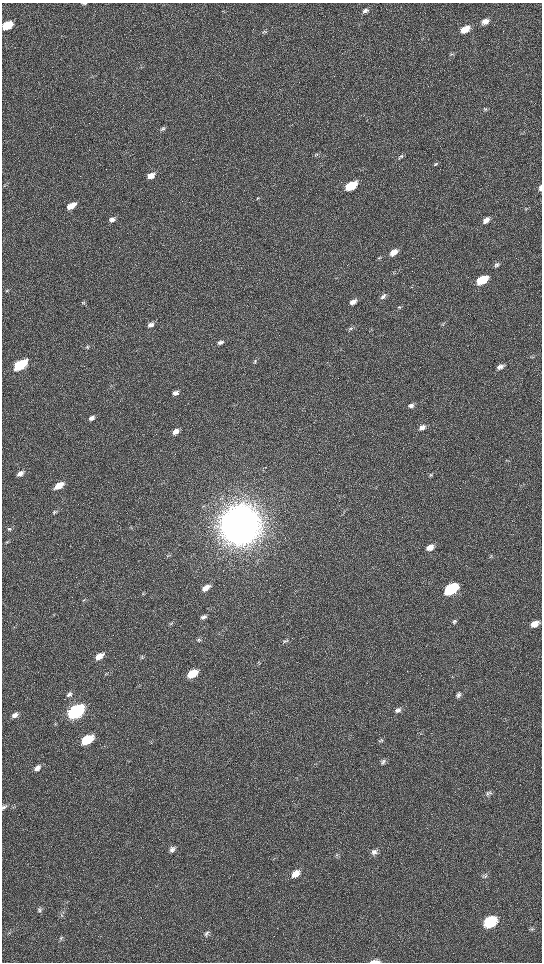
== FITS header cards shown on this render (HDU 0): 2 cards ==
NAXIS1  =                 1080 / length of data axis 1
NAXIS2  =                 1920 / length of data axis 2

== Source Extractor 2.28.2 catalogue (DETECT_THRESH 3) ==
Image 1080 x 1920 px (HDU 0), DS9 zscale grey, zoomed out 1/2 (1 PNG px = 2 x 2 image px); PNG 544 x 964 px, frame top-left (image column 1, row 1919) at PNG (2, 3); no overlay
Background 517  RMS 35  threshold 104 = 3 sigma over >= 5 px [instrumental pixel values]
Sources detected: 100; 5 cannot appear on this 1/2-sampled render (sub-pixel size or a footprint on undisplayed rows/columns) and are not listed; the other 95 listed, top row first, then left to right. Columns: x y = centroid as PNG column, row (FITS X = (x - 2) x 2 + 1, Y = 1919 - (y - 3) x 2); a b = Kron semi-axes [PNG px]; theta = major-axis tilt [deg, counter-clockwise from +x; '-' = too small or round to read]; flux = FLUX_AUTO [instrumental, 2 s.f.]
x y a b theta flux
84 3 7 3 1 9.7e+03
365 11 7 6 - 2.5e+04
485 21 8 6 25 5.3e+04
7 25 8 5 30 2.0e+05
465 29 9 5 30 1.1e+05
264 32 7 5 21 1.3e+04
451 54 5 3 - 9.9e+03
485 109 5 5 - 1.1e+04
163 129 7 4 46 1.3e+04
315 155 6 4 82 1.1e+04
401 156 5 4 - 1.2e+04
435 164 7 4 39 1.1e+04
151 176 8 5 32 6.3e+04
350 186 8 5 32 3.8e+05
541 188 6 3 85 3.1e+04
258 198 4 3 - 7.0e+03
71 206 8 5 30 1.0e+05
112 220 8 5 29 3.4e+04
486 220 8 5 35 4.3e+04
393 252 9 5 35 7.0e+04
378 258 5 3 - 7.6e+03
497 265 7 6 - 1.9e+04
394 273 5 2 - 6.2e+03
482 280 8 5 32 2.9e+05
7 290 6 3 13 8.5e+03
383 296 9 5 34 2.6e+04
353 302 9 5 32 4.3e+04
83 303 5 5 - 1.1e+04
399 307 7 4 18 1.2e+04
443 324 7 4 53 1.1e+04
151 325 8 6 33 3.2e+04
351 328 7 4 20 1.3e+04
371 330 7 2 49 7.1e+03
220 342 7 5 15 2.4e+04
87 347 7 4 13 1.2e+04
532 356 6 2 24 7.6e+03
255 361 7 5 45 1.4e+04
20 365 8 5 31 9.4e+05
500 367 7 5 29 3.1e+04
175 393 7 5 26 3.2e+04
411 406 7 5 27 2.7e+04
92 418 8 5 34 3.4e+04
422 428 8 6 27 3.4e+04
175 432 8 5 37 5.1e+04
507 461 4 3 - 5.9e+03
20 474 8 5 36 3.7e+04
430 475 7 4 9 1.2e+04
59 485 9 5 31 1.2e+05
55 512 7 5 13 1.4e+04
240 524 17 12 33 3.4e+07
131 528 5 2 - 6.7e+03
9 529 6 4 8 1.2e+04
7 542 6 4 31 1.1e+04
430 547 8 5 31 7.3e+04
168 555 6 3 24 8.7e+03
491 556 6 5 - 1.0e+04
206 588 8 5 37 6.6e+04
451 589 9 6 34 9.6e+05
203 617 7 5 19 2.2e+04
454 621 7 5 26 1.7e+04
171 624 5 4 - 1.1e+04
535 624 8 5 27 6.8e+04
199 640 6 4 30 1.2e+04
285 641 8 5 23 1.7e+04
99 656 8 5 32 8.3e+04
142 657 6 5 - 1.4e+04
259 662 6 2 -30 5.4e+03
106 674 5 4 - 9.1e+03
192 674 8 5 33 2.1e+05
453 676 4 2 - 3.6e+03
69 694 8 6 38 2.3e+04
458 695 7 5 47 2.1e+04
398 710 7 6 - 2.6e+04
75 712 9 5 34 4.3e+06
15 715 9 5 34 3.8e+04
420 734 4 2 - 4.8e+03
87 740 8 5 32 4.3e+05
151 741 3 2 - 5.4e+03
381 741 7 5 9 1.4e+04
383 762 8 5 34 2.0e+04
37 768 9 6 36 4.0e+04
488 793 8 6 0 2.2e+04
4 807 7 4 39 1.5e+04
172 849 8 6 44 2.9e+04
374 852 8 6 32 3.3e+04
336 855 4 2 - 7.4e+03
295 874 11 7 36 6.8e+04
485 875 7 6 - 1.8e+04
39 910 7 6 - 1.8e+04
62 915 6 2 -41 5.7e+03
490 922 9 7 34 6.2e+05
531 929 6 4 -46 1.1e+04
207 934 8 5 58 1.9e+04
62 938 6 4 67 1.3e+04
375 961 12 3 4 3.2e+04
At the frame edge (FLAGS 8, measured only in part): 5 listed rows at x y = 84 3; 7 25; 541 188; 4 807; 375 961
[5 sub-pixel or undisplayed-footprint detections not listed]